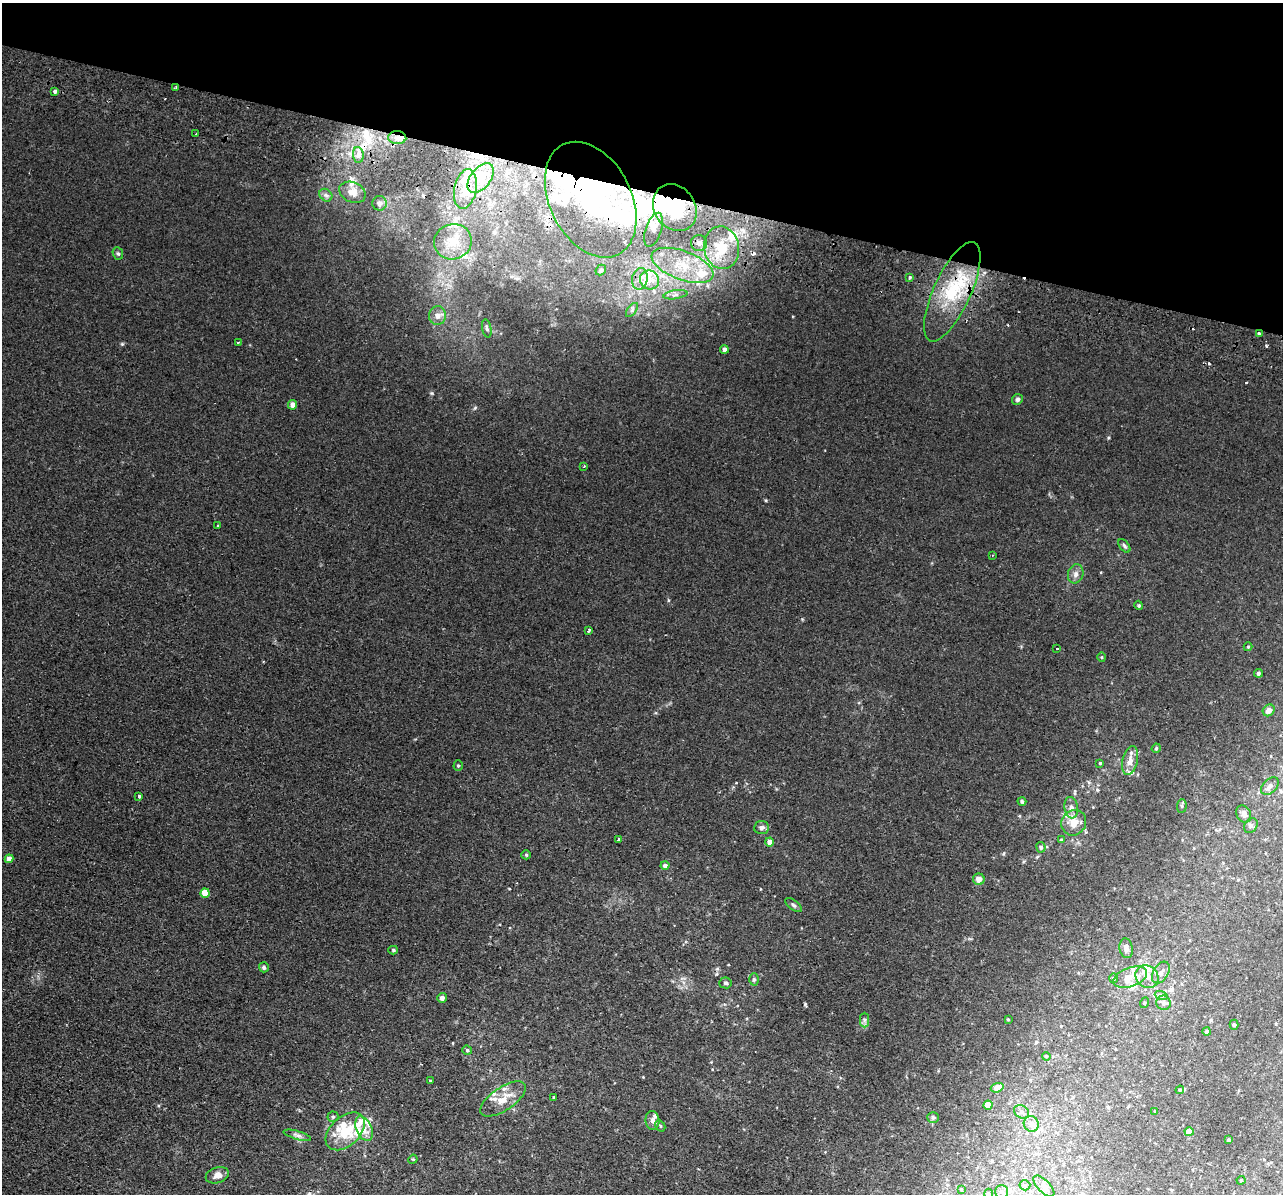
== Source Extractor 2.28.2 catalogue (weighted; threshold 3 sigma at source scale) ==
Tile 2 of 4 x 4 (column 2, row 1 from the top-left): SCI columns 1299-2579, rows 3883-5074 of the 5159 x 5259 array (HDU 1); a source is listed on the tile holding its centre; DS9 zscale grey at full resolution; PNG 1285 x 1196 px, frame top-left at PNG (2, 3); each listed source drawn as its Kron ellipse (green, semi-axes under 4 px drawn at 4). Shown black and unused: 16% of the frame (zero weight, under 2 of 3 exposures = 3% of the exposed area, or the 3 px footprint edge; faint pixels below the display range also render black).
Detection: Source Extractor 2.28.2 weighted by HDU 2 'WHT'; one run over the whole footprint, this tile lists its part. Background 0.0203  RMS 0.0052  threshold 0.0234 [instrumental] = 3 sigma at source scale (4.5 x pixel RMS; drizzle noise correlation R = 1.50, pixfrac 1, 0.05/0.05 arcsec/px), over >= 5 px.
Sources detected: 148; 5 inside a brighter object's white glare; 6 cosmic-ray / hot-pixel residue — neither listed nor drawn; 25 inside a brighter listed object's ellipse — not listed separately; the other 112 listed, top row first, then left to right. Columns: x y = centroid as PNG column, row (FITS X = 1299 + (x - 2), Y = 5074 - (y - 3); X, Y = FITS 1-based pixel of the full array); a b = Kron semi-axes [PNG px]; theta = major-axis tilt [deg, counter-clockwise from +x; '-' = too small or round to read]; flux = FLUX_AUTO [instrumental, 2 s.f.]
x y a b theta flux
176 88 3 3 - 0.66
55 91 4 3 - 4.6
196 134 3 2 - 0.51
397 138 9 6 -3 2.5
358 155 8 5 -84 1.6
481 178 17 10 52 9.2
465 189 20 11 79 12
352 192 14 10 -23 3.8
326 195 7 5 -44 1.3
591 200 61 41 -63 64
379 203 7 7 - 1.4
675 208 25 20 -55 29
654 230 18 8 71 4.3
453 242 19 17 16 12
699 243 8 8 - 2.9
722 248 21 17 -80 18
118 253 6 5 - 0.91
682 265 32 14 -20 21
601 270 6 4 47 1
910 277 3 3 - 1.3
640 279 11 7 79 4
649 280 10 9 - 5.2
952 292 54 18 65 34
675 295 12 4 9 1.9
632 310 8 4 54 1.2
437 316 9 8 - 2.8
487 328 9 4 -79 1.1
1259 334 3 3 - 2
238 342 3 2 - 0.56
724 349 4 4 - 1.7
1017 399 6 5 - 1.3
293 405 5 4 - 3
584 466 3 2 - 0.43
218 526 3 2 - 0.69
1124 546 8 4 -53 1.1
992 556 3 2 - 0.48
1076 574 9 7 75 2.3
1139 605 5 4 - 0.69
589 630 4 3 - 1.9
1248 647 4 4 - 0.53
1057 648 3 2 - 0.38
1102 657 5 3 - 0.5
1258 673 4 4 - 1.1
1269 710 6 5 - 2.5
1156 748 5 4 - 0.7
1130 761 15 7 78 3.7
1100 763 3 3 - 0.51
458 766 5 4 - 0.67
1270 786 10 7 44 2.2
139 796 3 3 - 0.9
1022 801 4 4 - 0.95
1182 806 7 5 85 0.95
1071 808 11 6 -83 2.3
1244 814 9 7 -62 2.5
1074 823 13 12 - 6.1
1251 825 8 6 58 1.4
762 828 7 6 - 2
619 839 4 3 - 2.5
1061 840 4 3 - 0.49
770 842 4 4 - 3.3
1041 847 5 4 - 1.1
526 855 5 4 - 0.66
9 859 4 4 - 4
665 865 4 4 - 1.7
979 879 6 6 - 3.3
205 893 5 4 - 11
794 905 10 4 -37 1.2
1126 948 10 6 -81 2.4
393 950 5 4 - 0.71
264 967 5 5 - 0.97
1161 972 12 7 58 2.8
1130 977 17 9 20 6.1
1147 977 12 10 -42 5.3
1114 978 5 3 - 0.6
754 979 6 5 - 0.93
725 983 6 5 - 0.93
1161 995 7 4 -19 0.87
442 998 5 4 - 2
1144 1003 5 3 - 0.46
1163 1003 7 7 - 1.7
1008 1019 3 3 - 0.5
864 1020 7 4 90 1.2
1234 1025 5 4 - 0.75
1207 1031 4 4 - 1
467 1050 5 4 - 1
1046 1056 4 3 - 0.49
430 1080 4 2 - 0.4
997 1088 6 4 19 7.2
1180 1090 4 4 - 0.55
554 1097 3 2 - 0.48
503 1099 26 11 34 8.7
988 1105 4 4 - 7.5
1155 1111 3 2 - 0.43
1022 1112 8 6 -31 1.7
333 1117 5 5 - 0.68
933 1117 6 5 - 0.83
652 1120 9 7 -83 2.5
1031 1124 8 7 - 2.4
660 1126 6 4 -61 0.82
364 1129 13 8 -66 4.6
345 1131 23 14 42 15
1189 1132 4 4 - 4.7
297 1135 14 4 -16 1.6
1229 1140 3 3 - 1
413 1159 5 4 - 0.48
217 1175 12 8 18 2.9
1241 1180 4 4 - 0.57
1025 1185 5 5 - 0.87
1044 1186 13 6 -45 2.6
961 1189 3 3 - 0.47
1002 1192 6 6 - 1.4
988 1194 5 3 - 0.59
Overlapping masked pixels (flux is a lower limit): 6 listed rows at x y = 397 138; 465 189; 591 200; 675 208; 952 292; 1259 334
Isophote crosses this tile's border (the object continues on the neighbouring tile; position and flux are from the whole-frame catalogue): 1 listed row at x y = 988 1194
Unlisted compact peaks at least as high as the median listed source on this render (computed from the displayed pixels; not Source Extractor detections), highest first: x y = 122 344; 432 393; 475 408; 1108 438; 717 969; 509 889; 802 619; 1003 854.